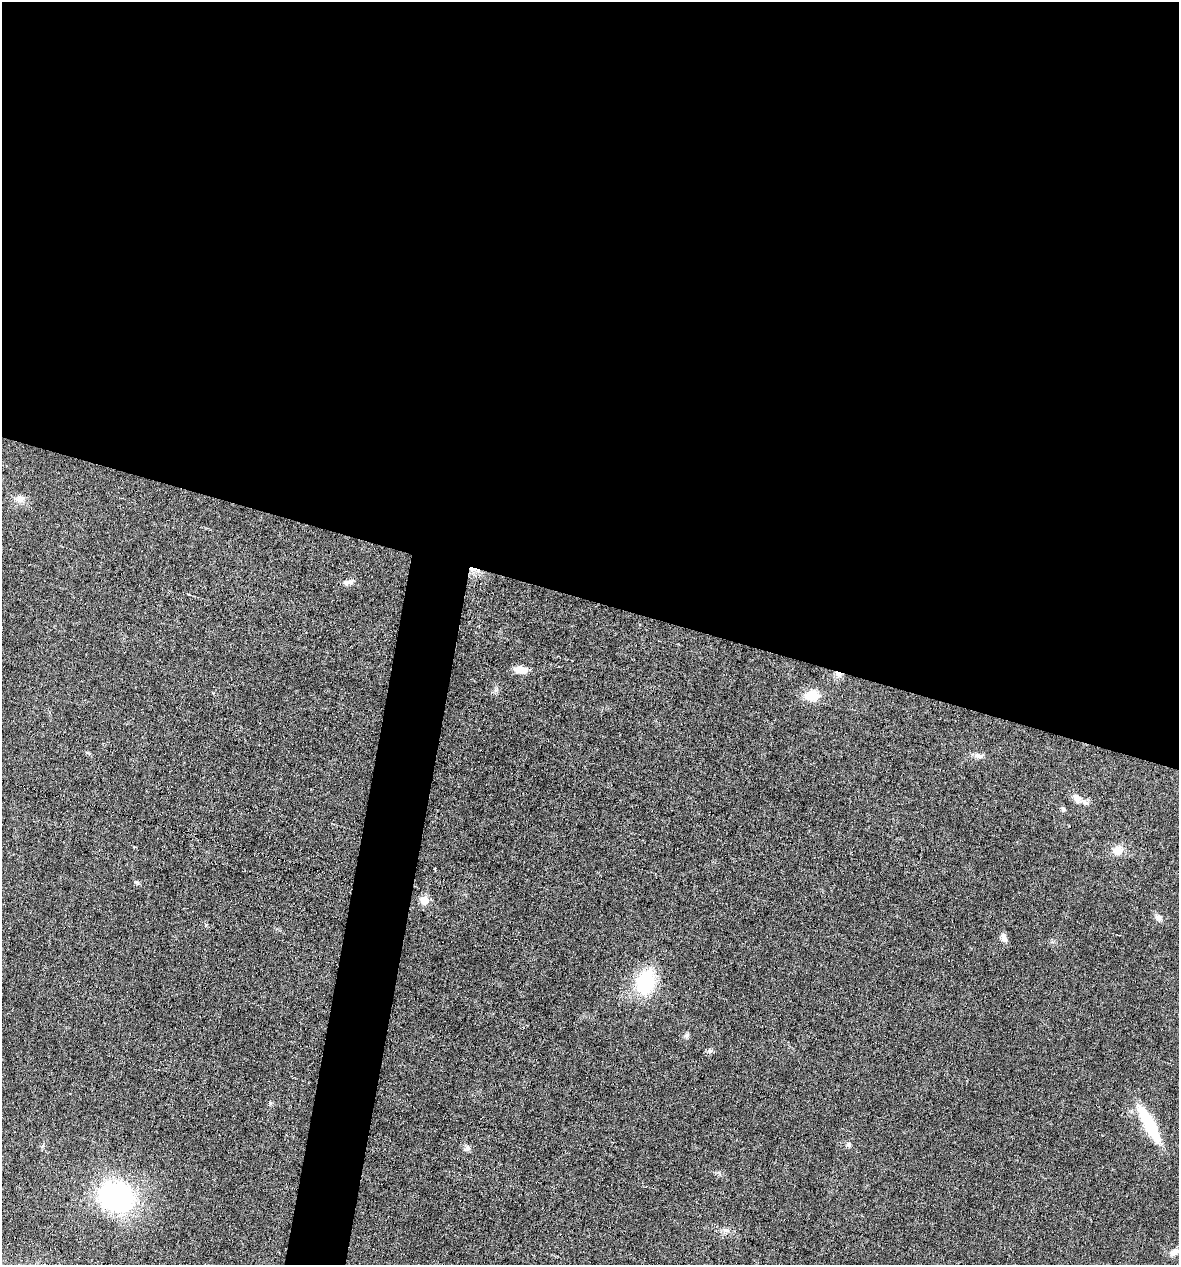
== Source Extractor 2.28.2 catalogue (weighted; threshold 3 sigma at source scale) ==
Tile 3 of 4 x 4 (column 3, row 1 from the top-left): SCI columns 2471-3647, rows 3790-5052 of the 5066 x 5052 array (HDU 1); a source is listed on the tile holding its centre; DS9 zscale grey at full resolution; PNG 1181 x 1267 px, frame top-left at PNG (2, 2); no overlay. Shown black and unused: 50% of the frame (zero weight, under 3 of 6 exposures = <1% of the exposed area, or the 3 px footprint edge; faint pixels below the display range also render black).
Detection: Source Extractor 2.28.2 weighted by HDU 2 'WHT'; one run over the whole footprint, this tile lists its part. Background 0.0182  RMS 0.0035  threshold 0.0143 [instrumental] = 3 sigma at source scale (4.09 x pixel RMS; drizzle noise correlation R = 1.36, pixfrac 0.8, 0.05/0.05 arcsec/px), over >= 5 px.
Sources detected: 25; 1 inside a brighter listed object's ellipse — not listed separately; the other 24 listed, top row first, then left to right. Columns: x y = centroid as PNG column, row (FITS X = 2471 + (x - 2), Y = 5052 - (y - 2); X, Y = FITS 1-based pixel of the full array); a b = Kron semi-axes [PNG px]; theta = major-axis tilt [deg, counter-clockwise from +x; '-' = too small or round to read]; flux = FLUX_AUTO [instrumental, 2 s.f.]
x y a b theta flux
20 499 14 9 7 2.3
474 570 18 4 -14 1.9
348 582 15 7 10 1.6
189 594 5 2 - 0.27
521 670 17 8 -6 3.4
838 674 11 6 -26 1.6
812 695 17 12 8 6.4
978 756 15 7 -8 1.6
1077 798 13 8 -55 2.2
1063 809 7 6 - 0.63
1118 850 11 10 - 4.1
424 900 6 6 - 7.4
1159 918 11 7 -51 1.5
1004 938 10 6 -78 1.9
646 982 24 17 75 25
687 1035 7 6 - 0.81
710 1051 6 6 - 0.75
270 1103 6 4 88 0.5
1149 1124 39 10 -61 23
849 1144 8 6 -82 0.9
468 1148 9 7 87 1.1
116 1197 30 24 -20 65
726 1231 12 6 5 1.4
1174 1252 13 8 27 2.3
Overlapping masked pixels (flux is a lower limit): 2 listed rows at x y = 474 570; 838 674
Unlisted compact peaks at least as high as the median listed source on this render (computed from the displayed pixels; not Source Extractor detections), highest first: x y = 136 882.